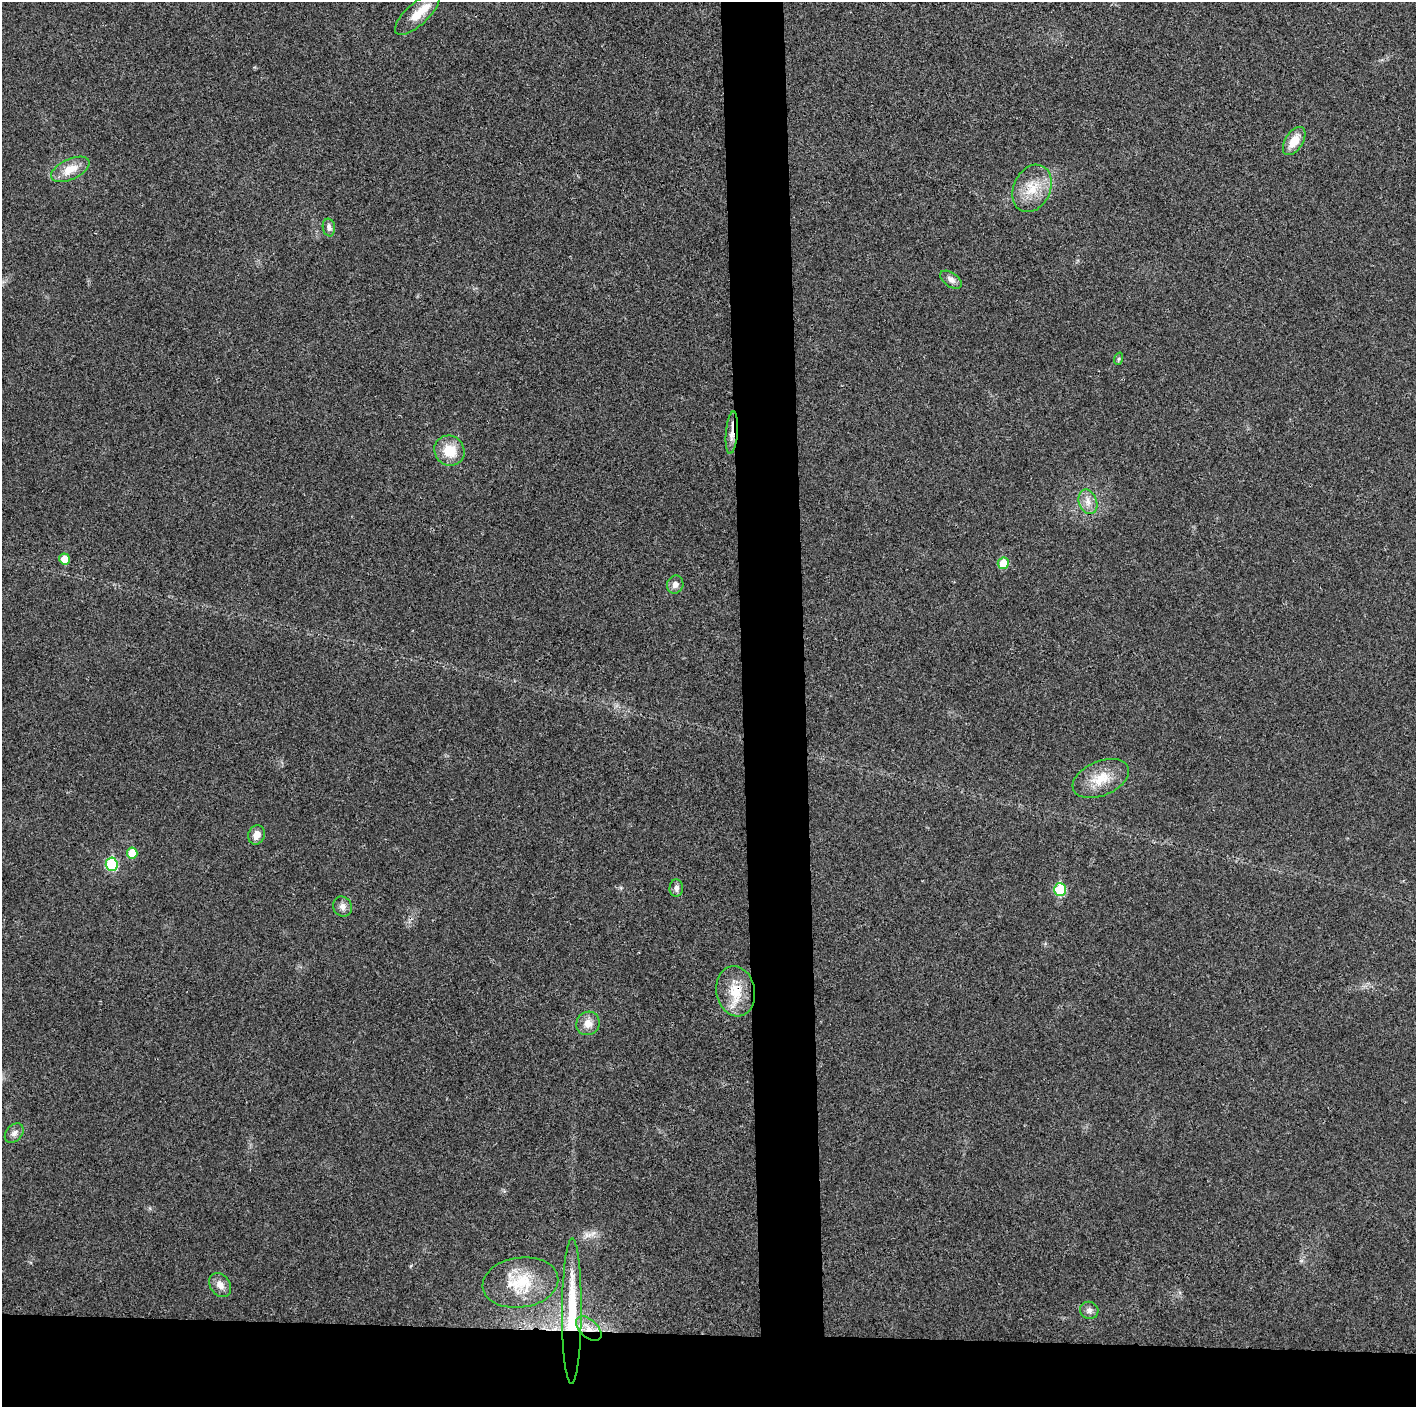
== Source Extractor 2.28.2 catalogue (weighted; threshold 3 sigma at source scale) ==
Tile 8 of 3 x 3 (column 2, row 3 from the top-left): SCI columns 1417-2830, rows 15-1419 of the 4245 x 4233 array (HDU 1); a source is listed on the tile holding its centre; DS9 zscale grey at full resolution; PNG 1418 x 1409 px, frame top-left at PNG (2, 2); each listed source drawn as its Kron ellipse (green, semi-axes under 4 px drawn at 4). Shown black and unused: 9% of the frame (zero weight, under 3 of 4 exposures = <1% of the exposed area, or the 3 px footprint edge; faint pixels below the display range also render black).
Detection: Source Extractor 2.28.2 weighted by HDU 2 'WHT'; one run over the whole footprint, this tile lists its part. Background 0.0207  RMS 0.0056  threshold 0.0251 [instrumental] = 3 sigma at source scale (4.5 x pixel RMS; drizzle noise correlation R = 1.50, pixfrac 1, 0.05/0.05 arcsec/px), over >= 5 px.
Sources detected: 29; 1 inside a brighter listed object's ellipse — not listed separately; the other 28 listed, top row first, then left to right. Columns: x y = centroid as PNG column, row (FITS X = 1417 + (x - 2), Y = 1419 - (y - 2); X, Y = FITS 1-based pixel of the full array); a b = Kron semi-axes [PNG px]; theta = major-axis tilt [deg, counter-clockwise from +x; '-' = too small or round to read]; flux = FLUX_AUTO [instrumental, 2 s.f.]
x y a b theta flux
417 14 28 11 42 10
1294 141 16 8 57 9.2
70 169 20 10 25 9.1
1032 188 25 18 65 14
329 227 9 6 -82 2.3
951 280 12 7 -35 2.9
1118 359 6 4 70 0.76
732 433 21 6 85 4.5
450 451 16 14 -41 13
1088 502 13 9 -69 4.5
64 559 5 5 - 7.1
1003 563 6 5 - 12
675 585 9 8 - 3
1101 778 30 17 23 14
257 835 10 8 74 4.1
132 853 5 5 - 12
112 864 7 6 - 38
676 888 9 6 86 2.3
1060 890 6 6 - 25
343 906 10 9 - 3.1
736 991 25 19 -79 15
588 1023 12 11 - 5.4
14 1133 11 8 48 2.7
520 1283 38 25 8 24
220 1285 13 10 -55 4.3
1089 1310 9 8 - 2.5
572 1311 72 9 90 39
589 1329 15 9 -43 6.2
Overlapping masked pixels (flux is a lower limit): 4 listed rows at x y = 732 433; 736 991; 572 1311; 589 1329